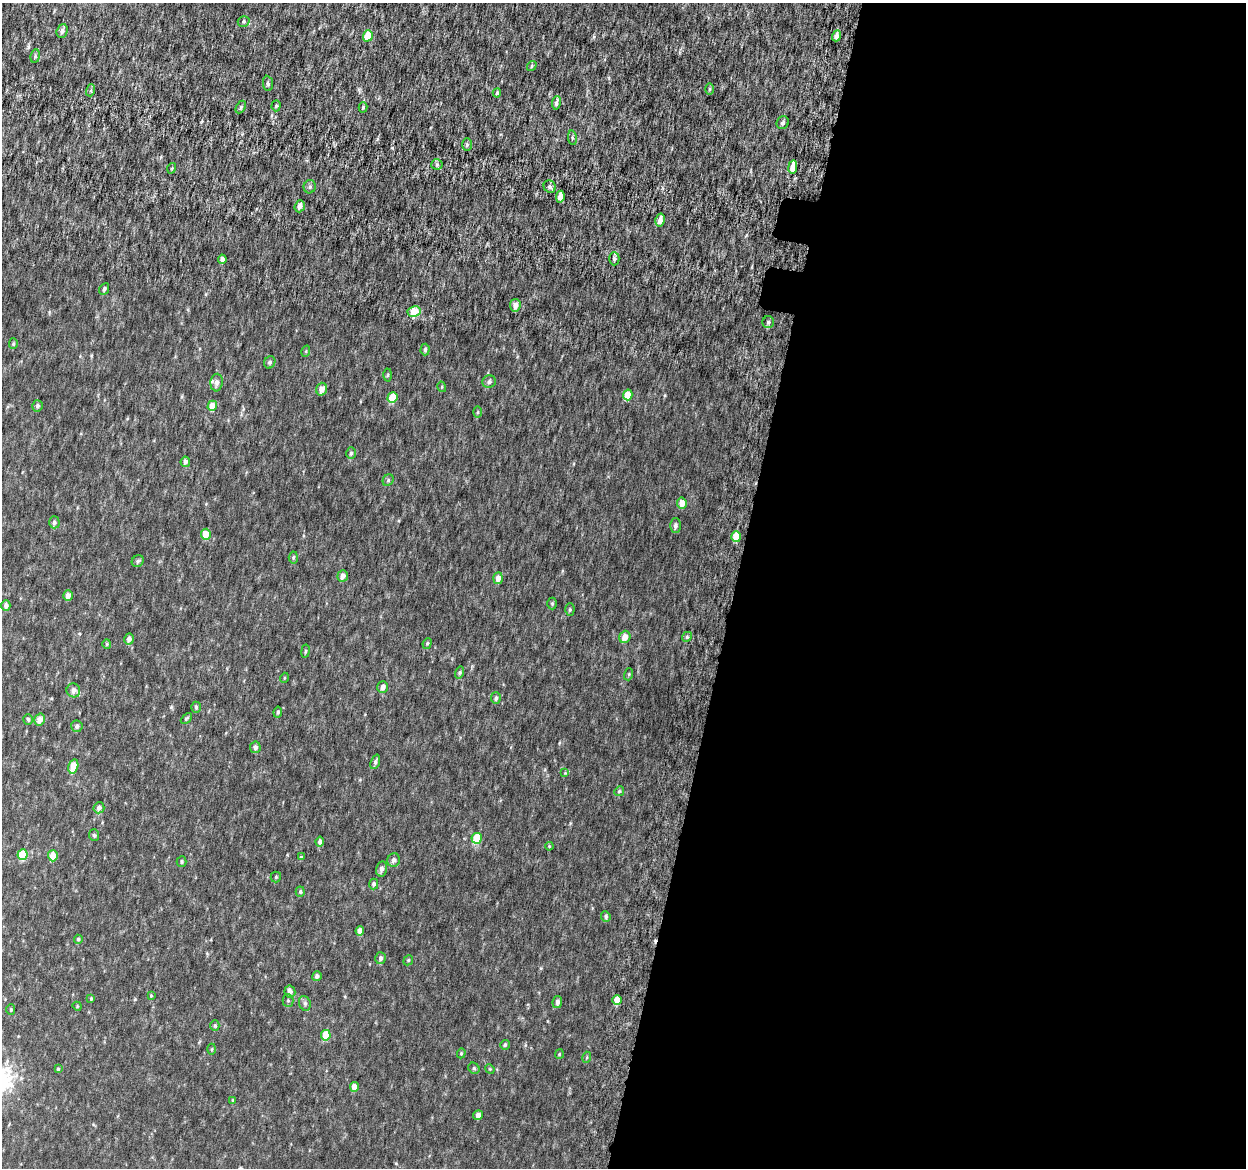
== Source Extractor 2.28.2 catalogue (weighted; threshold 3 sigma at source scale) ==
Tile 12 of 4 x 4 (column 4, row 3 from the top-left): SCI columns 3782-5025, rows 1474-2639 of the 5084 x 5337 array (HDU 1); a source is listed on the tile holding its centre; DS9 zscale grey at full resolution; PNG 1248 x 1170 px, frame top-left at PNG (2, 3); each listed source drawn as its Kron ellipse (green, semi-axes under 4 px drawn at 4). Shown black and unused: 41% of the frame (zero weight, under 6 of 12 exposures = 5% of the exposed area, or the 3 px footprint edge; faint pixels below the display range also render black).
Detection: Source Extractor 2.28.2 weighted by HDU 2 'WHT'; one run over the whole footprint, this tile lists its part. Background 0.00184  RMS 0.0014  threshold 0.00563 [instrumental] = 3 sigma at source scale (4.09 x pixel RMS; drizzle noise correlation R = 1.36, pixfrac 0.8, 0.0396/0.0396 arcsec/px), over >= 5 px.
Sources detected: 127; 1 inside a brighter listed object's ellipse — not listed separately; the other 126 listed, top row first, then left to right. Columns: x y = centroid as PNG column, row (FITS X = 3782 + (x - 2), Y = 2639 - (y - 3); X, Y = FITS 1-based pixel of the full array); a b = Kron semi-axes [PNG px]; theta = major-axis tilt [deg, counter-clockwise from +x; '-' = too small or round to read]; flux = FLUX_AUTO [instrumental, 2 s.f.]
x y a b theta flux
244 21 6 5 - 0.21
62 31 7 5 71 0.47
368 36 5 5 - 2.5
836 36 5 4 - 0.54
35 56 7 4 82 0.23
532 66 5 4 - 0.17
268 83 8 5 -82 0.26
710 89 5 3 - 0.14
91 90 6 4 73 0.17
497 93 4 3 - 0.15
556 103 7 4 81 0.37
276 106 5 4 - 0.17
241 107 7 4 59 0.19
363 107 5 4 - 0.15
783 123 7 6 - 0.3
572 138 7 3 -82 0.17
467 144 6 5 - 0.2
437 164 5 5 - 0.24
793 167 7 4 82 1.1
172 168 5 3 - 0.13
310 187 7 6 - 0.27
550 187 6 6 - 0.32
560 197 6 4 81 0.79
300 206 6 5 - 0.48
660 220 6 4 76 0.7
222 259 4 4 - 0.45
614 259 7 5 -89 0.28
104 289 6 4 63 0.27
515 305 6 5 - 0.81
414 311 6 5 - 2.3
768 322 6 6 - 0.28
13 344 5 4 - 0.16
425 350 6 4 88 0.23
306 351 6 3 73 0.13
270 362 6 5 - 0.26
388 375 6 4 89 0.16
489 382 7 6 - 0.33
217 383 9 6 86 0.49
442 387 5 3 - 0.13
322 389 6 5 - 0.97
628 395 5 4 - 1.9
392 398 5 5 - 2.6
37 406 5 5 - 0.27
212 406 5 5 - 1.6
478 412 6 4 89 0.15
351 453 6 5 - 0.28
185 462 5 4 - 0.46
388 480 6 5 - 0.2
682 503 5 5 - 1.2
54 522 6 5 - 0.31
675 526 7 5 90 0.36
206 534 5 5 - 1.6
736 536 5 5 - 2.2
293 557 6 4 86 0.2
138 561 6 5 - 0.23
343 576 6 5 - 0.62
498 578 6 4 84 0.75
68 595 5 4 - 0.74
552 604 6 5 - 0.17
6 605 5 4 - 0.4
570 610 6 4 89 0.17
625 637 6 5 - 1
687 637 5 4 - 0.19
129 639 5 5 - 0.52
427 643 5 4 - 0.19
107 644 5 4 - 0.15
305 651 7 3 81 0.14
460 672 6 4 72 0.18
629 674 6 4 73 0.13
284 678 5 3 - 0.098
383 687 6 5 - 0.66
73 690 7 6 - 0.64
496 698 6 5 - 0.32
196 707 5 4 - 0.22
278 712 5 4 - 0.21
186 718 6 4 44 0.18
28 719 5 4 - 0.26
40 720 6 5 - 0.79
77 726 6 5 - 0.31
255 747 6 5 - 0.42
375 762 8 4 70 0.33
73 766 7 5 74 2.5
565 773 4 4 - 0.12
619 791 5 4 - 0.17
99 808 5 5 - 0.44
94 835 6 5 - 0.2
477 838 5 5 - 3.4
320 842 5 4 - 0.36
549 846 4 3 - 0.11
22 855 5 5 - 3.9
53 856 5 5 - 1.5
301 857 4 4 - 0.13
394 860 7 6 - 0.47
182 862 5 5 - 0.19
381 869 8 5 79 0.52
276 877 5 5 - 0.17
374 884 5 4 - 0.29
300 892 5 4 - 0.2
606 917 5 4 - 0.27
360 931 4 4 - 0.8
78 939 4 4 - 0.21
380 958 6 5 - 0.38
408 960 5 4 - 0.17
317 976 5 4 - 0.37
290 991 6 5 - 0.59
151 996 4 3 - 0.13
91 999 3 3 - 0.12
617 1000 5 4 - 1.5
288 1001 6 5 - 0.23
557 1002 6 5 - 0.45
305 1003 7 5 -70 0.32
77 1006 5 3 - 0.11
11 1010 5 4 - 0.16
215 1026 5 4 - 0.19
326 1035 5 5 - 3
505 1045 5 4 - 0.17
212 1049 5 3 - 0.13
461 1053 5 4 - 0.15
559 1054 5 4 - 0.12
587 1057 5 3 - 0.12
474 1068 6 5 - 0.2
58 1069 4 4 - 0.15
490 1069 5 4 - 0.12
354 1087 5 4 - 0.95
233 1100 4 3 - 0.13
478 1115 5 4 - 0.46